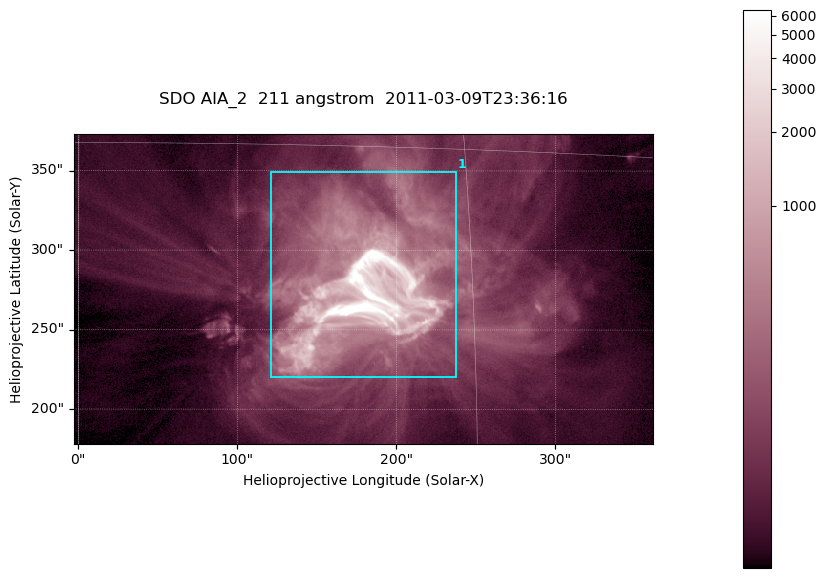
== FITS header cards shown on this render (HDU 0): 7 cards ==
TELESCOP= 'SDO     '           /
INSTRUME= 'AIA_2   '           /
WAVELNTH=                  211 /
WAVEUNIT= 'angstrom'           /
DATE-OBS= '2011-03-09T23:36:16.07' /
CTYPE1  = 'HPLN-TAN'           /
CTYPE2  = 'HPLT-TAN'           /

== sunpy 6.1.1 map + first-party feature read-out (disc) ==
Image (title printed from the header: SDO AIA_2  211 angstrom  2011-03-09T23:36:16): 606 x 324 px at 0.601 arcsec/px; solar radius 967 arcsec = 1609 px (partial field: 2.4% of the solar disc is inside the frame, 100% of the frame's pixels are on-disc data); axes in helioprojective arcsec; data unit not stated in the header (colour bar unlabelled)
Pointing: header CRPIX1/2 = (2040.79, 2040.71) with CRVAL1/2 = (0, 0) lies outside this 606 x 324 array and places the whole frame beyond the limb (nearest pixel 1.39 R_sun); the SolarSoft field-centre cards XCEN/YCEN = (179.1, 275.7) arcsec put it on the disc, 1862 arcsec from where CRPIX/CRVAL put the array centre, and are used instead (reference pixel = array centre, CRVAL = XCEN/YCEN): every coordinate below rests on XCEN/YCEN
Orientation: roll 0.0564 deg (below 1 deg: not rotated)
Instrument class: DISC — disc imager (sunpy class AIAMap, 211 A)
Bright regions (active regions / flare kernels): reference = the on-disc median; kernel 5 px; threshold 5 sigma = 273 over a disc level ~64.4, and >= 1.15x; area >= 196 px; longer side >= 4 px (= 2.4 arcsec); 1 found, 1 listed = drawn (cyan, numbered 1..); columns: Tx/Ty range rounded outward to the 2 arcsec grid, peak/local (2 s.f.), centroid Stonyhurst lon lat
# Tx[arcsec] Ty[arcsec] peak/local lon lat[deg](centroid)
1 120..238 220..350 230 +11 +9